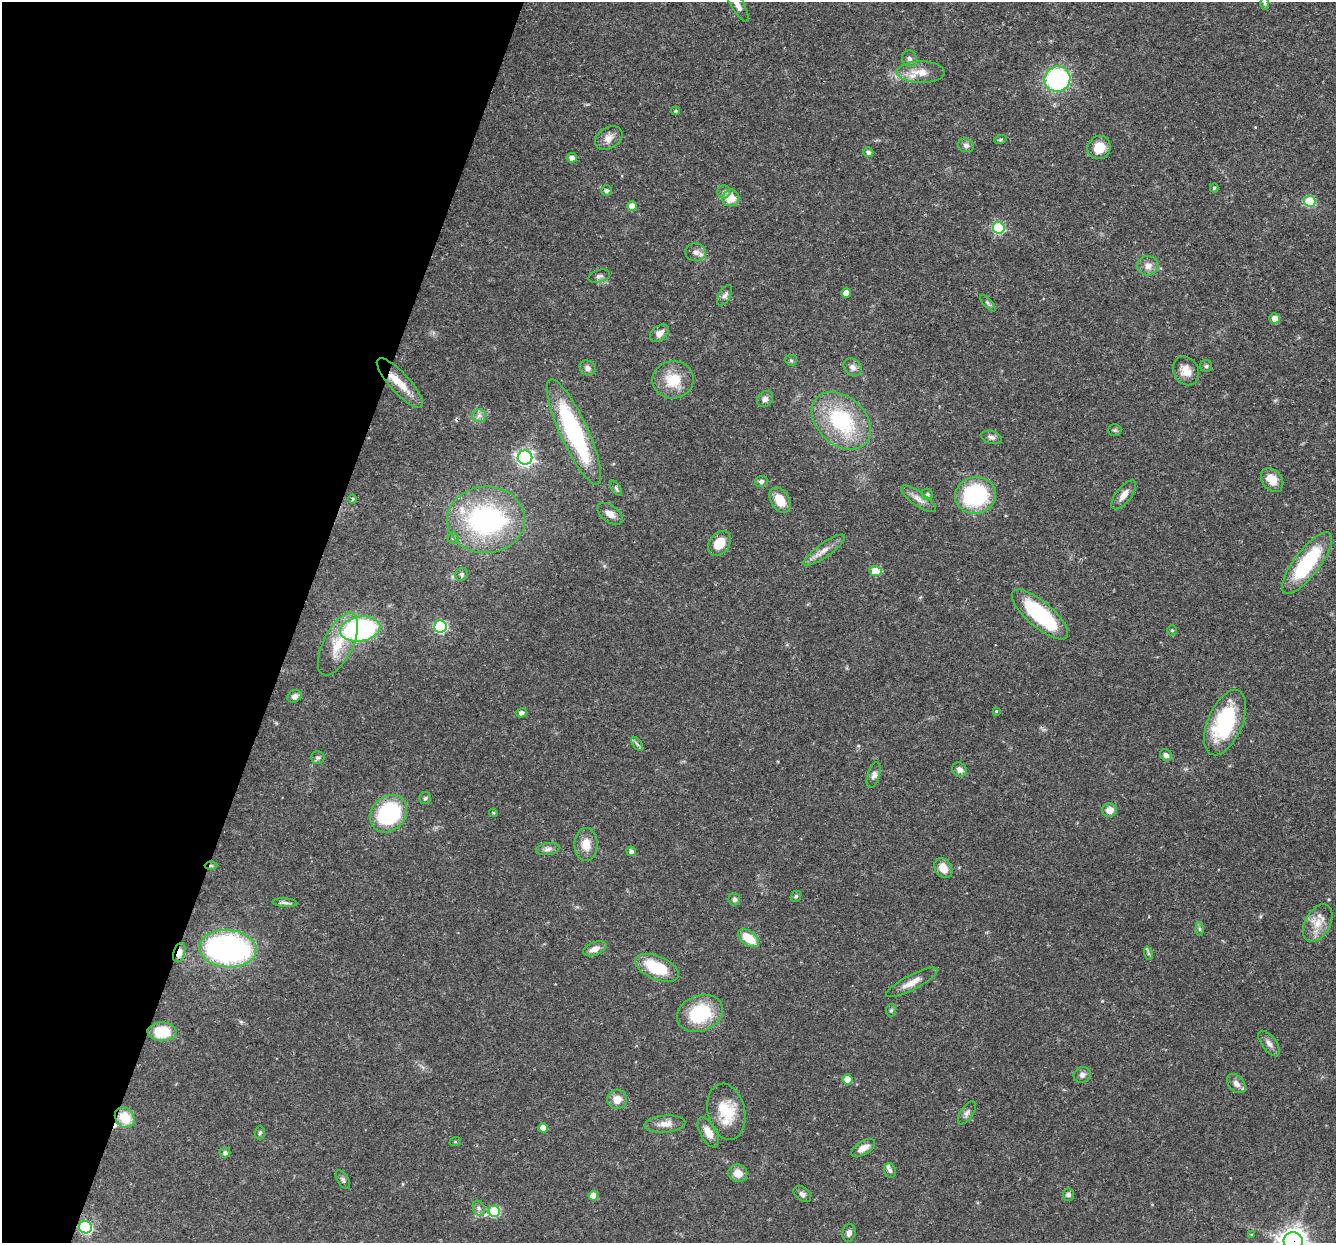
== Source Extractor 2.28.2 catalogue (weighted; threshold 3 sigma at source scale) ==
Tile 9 of 4 x 4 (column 1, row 3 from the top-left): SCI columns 1-1334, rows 1499-2739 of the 5355 x 5411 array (HDU 1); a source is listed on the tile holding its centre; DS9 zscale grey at full resolution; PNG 1338 x 1245 px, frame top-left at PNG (2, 2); each listed source drawn as its Kron ellipse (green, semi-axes under 4 px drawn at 4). Shown black and unused: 22% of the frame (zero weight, under 3 of 4 exposures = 3% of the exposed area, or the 3 px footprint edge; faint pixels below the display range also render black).
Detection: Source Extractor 2.28.2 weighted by HDU 2 'WHT'; one run over the whole footprint, this tile lists its part. Background 0.0577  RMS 0.0033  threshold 0.015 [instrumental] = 3 sigma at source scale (4.5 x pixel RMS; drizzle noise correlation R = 1.50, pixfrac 1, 0.05/0.05 arcsec/px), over >= 5 px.
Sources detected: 128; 1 inside a brighter object's white glare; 1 cosmic-ray / hot-pixel residue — neither listed nor drawn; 3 inside a brighter listed object's ellipse — not listed separately; the other 123 listed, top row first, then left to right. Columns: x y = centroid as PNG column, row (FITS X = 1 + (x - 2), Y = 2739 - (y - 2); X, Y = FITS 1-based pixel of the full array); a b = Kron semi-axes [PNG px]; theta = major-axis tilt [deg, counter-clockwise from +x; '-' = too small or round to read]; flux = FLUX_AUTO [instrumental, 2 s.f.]
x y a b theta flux
1264 3 6 4 -89 0.55
737 4 20 6 -60 2.7
909 59 8 7 - 1.1
921 72 24 11 0 5.1
1057 79 13 12 - 48
676 111 4 4 - 0.56
609 138 15 10 33 2.7
1000 140 6 4 19 0.45
966 145 8 6 -16 1.2
1099 147 12 11 - 5.8
868 152 5 4 - 1.3
572 158 5 5 - 1.8
1214 188 4 4 - 0.45
607 191 5 5 - 0.85
724 192 6 6 - 0.98
731 198 8 8 - 5.5
1310 201 5 5 - 18
632 206 5 4 - 3.4
999 228 6 6 - 29
696 252 10 9 - 1.9
1148 266 10 9 - 2.4
599 276 11 6 16 0.99
846 293 5 5 - 3.6
725 295 11 5 61 1.2
988 303 10 4 -48 0.66
1275 318 5 5 - 2.8
659 333 11 7 40 2.3
791 360 6 5 - 0.54
1206 366 6 6 - 0.6
853 367 10 8 -44 1.6
588 368 8 7 - 1.3
1186 371 15 12 -58 3.8
673 380 21 18 5 9
400 383 32 10 -48 6.3
765 399 9 7 46 1.2
479 415 7 6 - 1.2
841 421 33 24 -43 29
1115 430 7 5 1 0.59
574 432 58 14 -65 44
992 437 10 6 -17 1.2
525 458 7 7 - 110
1272 480 13 10 -52 4
761 481 6 5 - 1
616 488 9 4 -56 0.6
927 494 6 5 - 0.63
975 495 21 18 11 37
1124 495 17 7 52 2.7
353 499 4 4 - 0.44
918 499 20 7 -35 2.4
780 500 13 9 -59 6.3
610 514 14 8 -35 2.4
486 520 39 33 2 56
453 538 5 5 - 0.52
719 543 13 10 54 6.3
824 550 25 7 35 3
1307 563 37 13 53 27
875 571 6 5 - 6.1
462 574 7 6 - 0.72
1040 614 35 13 -40 30
440 626 6 6 - 43
360 629 20 12 10 65
1172 630 5 4 - 0.5
338 644 34 15 64 9.3
294 696 7 6 - 1.4
996 711 3 3 - 0.28
521 713 5 4 - 1.3
1225 723 34 17 67 29
637 744 8 4 -53 0.71
1166 755 6 5 - 1.2
318 758 7 6 - 0.81
960 770 8 7 - 1.7
873 775 13 6 73 1.3
425 798 6 6 - 0.64
1110 810 7 6 - 3.4
493 813 4 3 - 0.34
389 814 20 16 47 33
586 844 16 11 88 4.3
548 849 12 6 10 1.2
631 851 5 4 - 0.96
211 866 6 4 -1 0.49
943 868 11 8 -55 3.7
796 896 6 5 - 0.53
734 899 6 5 - 0.86
285 903 12 4 -4 1
1318 923 20 12 60 5.1
1199 929 6 4 -88 0.54
749 938 12 7 -35 8.1
228 949 28 18 -5 88
595 949 12 6 21 2.6
179 953 10 5 70 3
1148 953 7 4 -72 0.56
657 968 23 11 -22 13
912 982 29 7 27 3.6
891 1010 6 5 - 0.59
700 1013 24 17 21 19
162 1032 14 9 -1 11
1269 1043 15 7 -53 1.8
1082 1075 9 7 30 1.4
847 1079 5 5 - 4.7
1236 1083 11 7 -48 1.8
617 1099 10 9 - 3.3
726 1112 28 18 -77 11
967 1113 13 6 56 1.3
125 1118 11 9 -50 8.4
665 1124 20 8 5 3
543 1128 5 4 - 2.7
708 1132 16 8 -61 3.5
260 1133 7 5 87 0.57
455 1142 6 4 18 0.32
863 1148 13 7 31 2.7
225 1153 5 5 - 0.91
890 1170 7 6 - 0.78
738 1173 9 8 - 3.3
343 1180 10 5 -59 0.82
802 1194 10 6 -39 1.1
1069 1195 6 5 - 0.82
593 1196 5 4 - 3.4
479 1208 8 6 -68 0.97
494 1211 5 5 - 19
85 1227 6 6 - 42
849 1233 9 6 78 1.3
1252 1235 4 3 - 0.32
1293 1241 9 9 - 370
Overlapping masked pixels (flux is a lower limit): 6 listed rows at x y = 1057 79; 211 866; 179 953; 125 1118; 85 1227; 1293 1241
Isophote crosses this tile's border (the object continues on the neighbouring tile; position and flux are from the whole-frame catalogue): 2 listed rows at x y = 737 4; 1293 1241